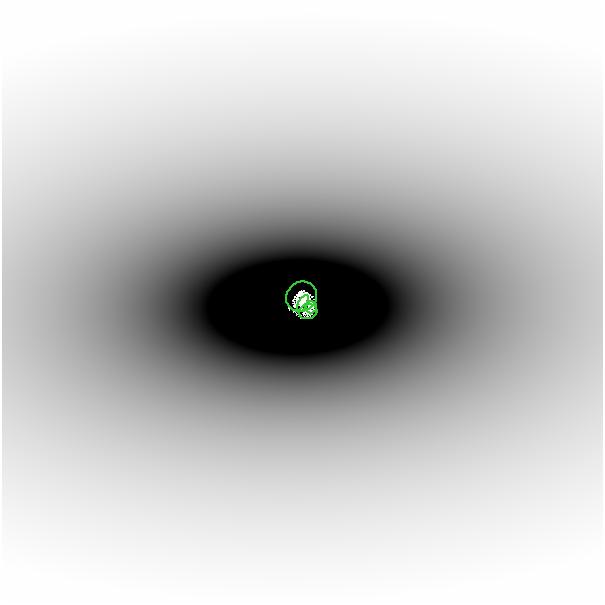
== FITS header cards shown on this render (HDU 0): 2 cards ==
NAXIS1  =                  601
NAXIS2  =                  601

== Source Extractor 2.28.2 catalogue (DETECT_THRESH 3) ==
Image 601 x 601 px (HDU 0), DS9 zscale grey, 1 PNG px = 1 image px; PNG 605 x 605 px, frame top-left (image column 1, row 601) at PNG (2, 0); each listed source drawn as its Kron ellipse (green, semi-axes under 4 px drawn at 4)
Background -6.90e-04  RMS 6.6e-05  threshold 1.97e-04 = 3 sigma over >= 5 px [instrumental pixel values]
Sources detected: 4; all 4 listed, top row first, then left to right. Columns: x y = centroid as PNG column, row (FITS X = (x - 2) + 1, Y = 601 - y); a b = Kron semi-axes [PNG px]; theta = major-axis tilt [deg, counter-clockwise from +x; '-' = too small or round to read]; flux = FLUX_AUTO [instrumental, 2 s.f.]
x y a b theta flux
302 295 16 14 38 0.39
303 302 9 4 62 0.54
311 305 6 5 - 0.33
308 310 9 7 14 0.5